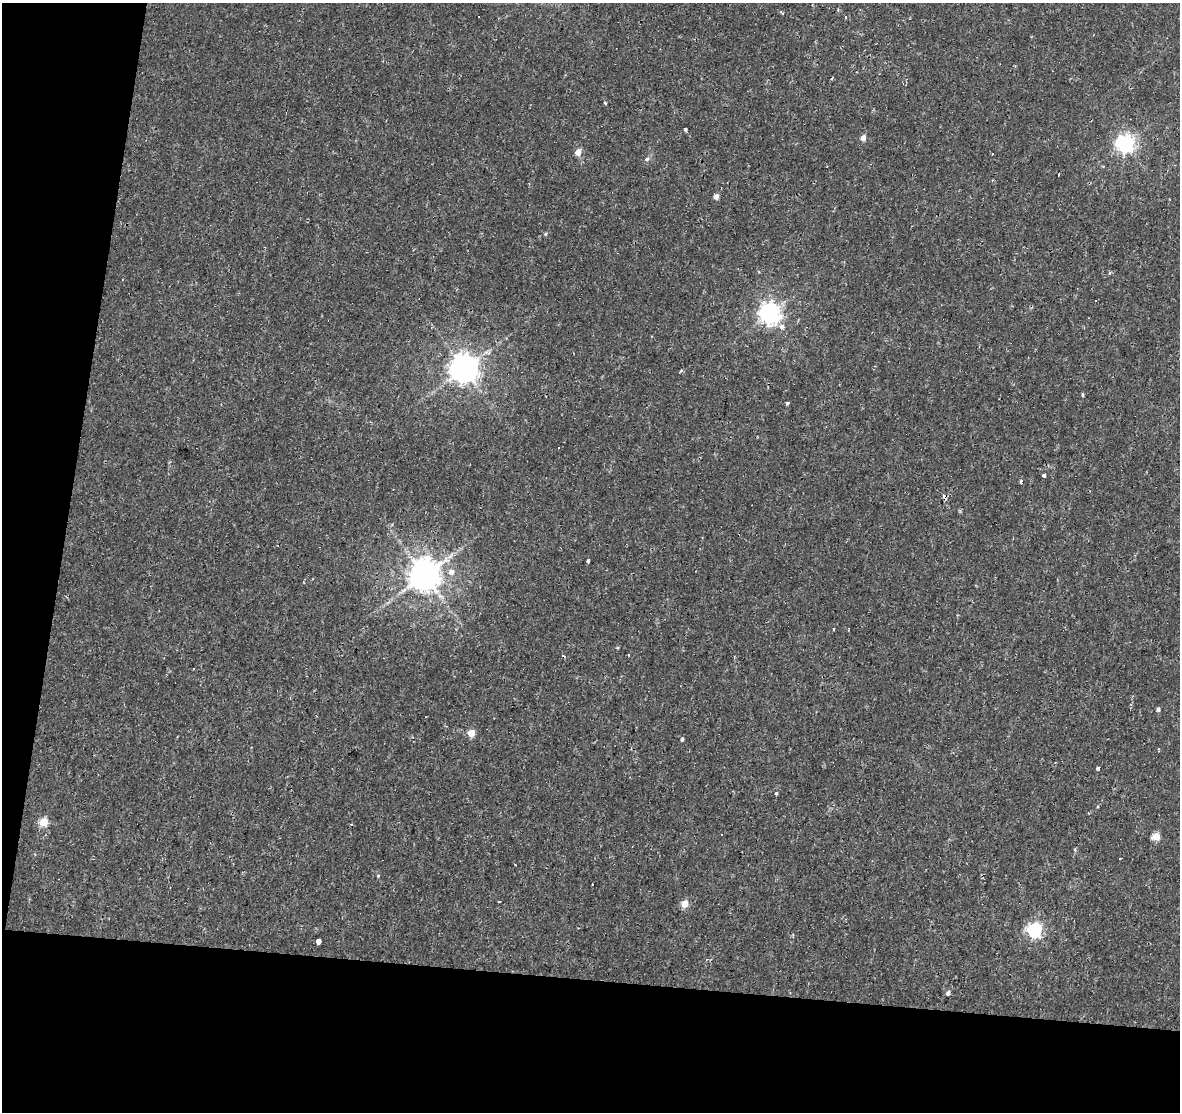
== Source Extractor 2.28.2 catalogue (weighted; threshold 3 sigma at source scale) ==
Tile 3 of 2 x 2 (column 1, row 2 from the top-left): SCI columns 1-1178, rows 126-1235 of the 2356 x 2456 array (HDU 1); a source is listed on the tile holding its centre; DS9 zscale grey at full resolution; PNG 1182 x 1114 px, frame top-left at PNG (2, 3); no overlay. Shown black and unused: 17% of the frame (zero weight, under 2 of 3 exposures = <1% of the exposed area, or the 3 px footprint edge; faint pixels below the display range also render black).
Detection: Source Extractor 2.28.2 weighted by HDU 2 'WHT'; one run over the whole footprint, this tile lists its part. Background 0.00937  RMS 0.0025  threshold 0.011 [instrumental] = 3 sigma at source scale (4.5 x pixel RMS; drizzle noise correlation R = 1.50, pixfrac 1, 0.0396/0.0396 arcsec/px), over >= 5 px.
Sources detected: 53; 8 cosmic-ray / hot-pixel residue — not listed; the other 45 listed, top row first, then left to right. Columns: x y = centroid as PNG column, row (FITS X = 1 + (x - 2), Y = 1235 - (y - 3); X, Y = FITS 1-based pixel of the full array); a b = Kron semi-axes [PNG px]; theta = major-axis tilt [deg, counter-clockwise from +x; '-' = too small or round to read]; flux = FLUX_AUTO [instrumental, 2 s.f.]
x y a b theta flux
782 13 9 2 -36 0.29
846 17 4 3 - 0.34
605 103 4 3 - 0.27
685 130 4 3 - 0.8
863 138 6 5 - 1.4
1125 144 7 7 - 110
578 152 5 5 - 2.5
992 154 3 2 - 0.46
647 159 6 5 - 0.57
716 197 5 4 - 1.4
546 234 5 4 - 0.33
1110 273 4 3 - 0.46
122 280 3 3 - 0.56
1095 300 2 2 - 0.19
770 313 7 7 - 170
782 327 8 6 -26 1
464 368 8 8 - 360
680 371 4 3 - 0.42
1083 394 4 3 - 1
787 403 3 3 - 0.65
558 448 3 2 - 0.29
1044 475 3 3 - 1.6
1021 481 3 3 - 1.1
944 497 7 4 -65 0.91
588 561 4 3 - 0.59
451 572 7 7 - 1.4
424 575 9 9 - 490
833 629 3 2 - 0.18
629 655 3 3 - 0.41
193 668 3 3 - 1.5
1158 709 5 4 - 0.66
426 717 3 2 - 0.16
471 733 5 4 - 4.4
683 739 4 3 - 0.77
1098 768 4 4 - 0.45
776 793 4 3 - 0.31
1098 806 4 3 - 0.22
44 822 5 5 - 7.8
722 834 3 3 - 1.6
1156 836 5 5 - 5.6
378 876 4 4 - 0.25
685 904 5 5 - 4.5
1034 930 6 6 - 51
318 941 4 3 - 7.4
948 993 5 4 - 0.84
Overlapping masked pixels (flux is a lower limit): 1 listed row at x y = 944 497